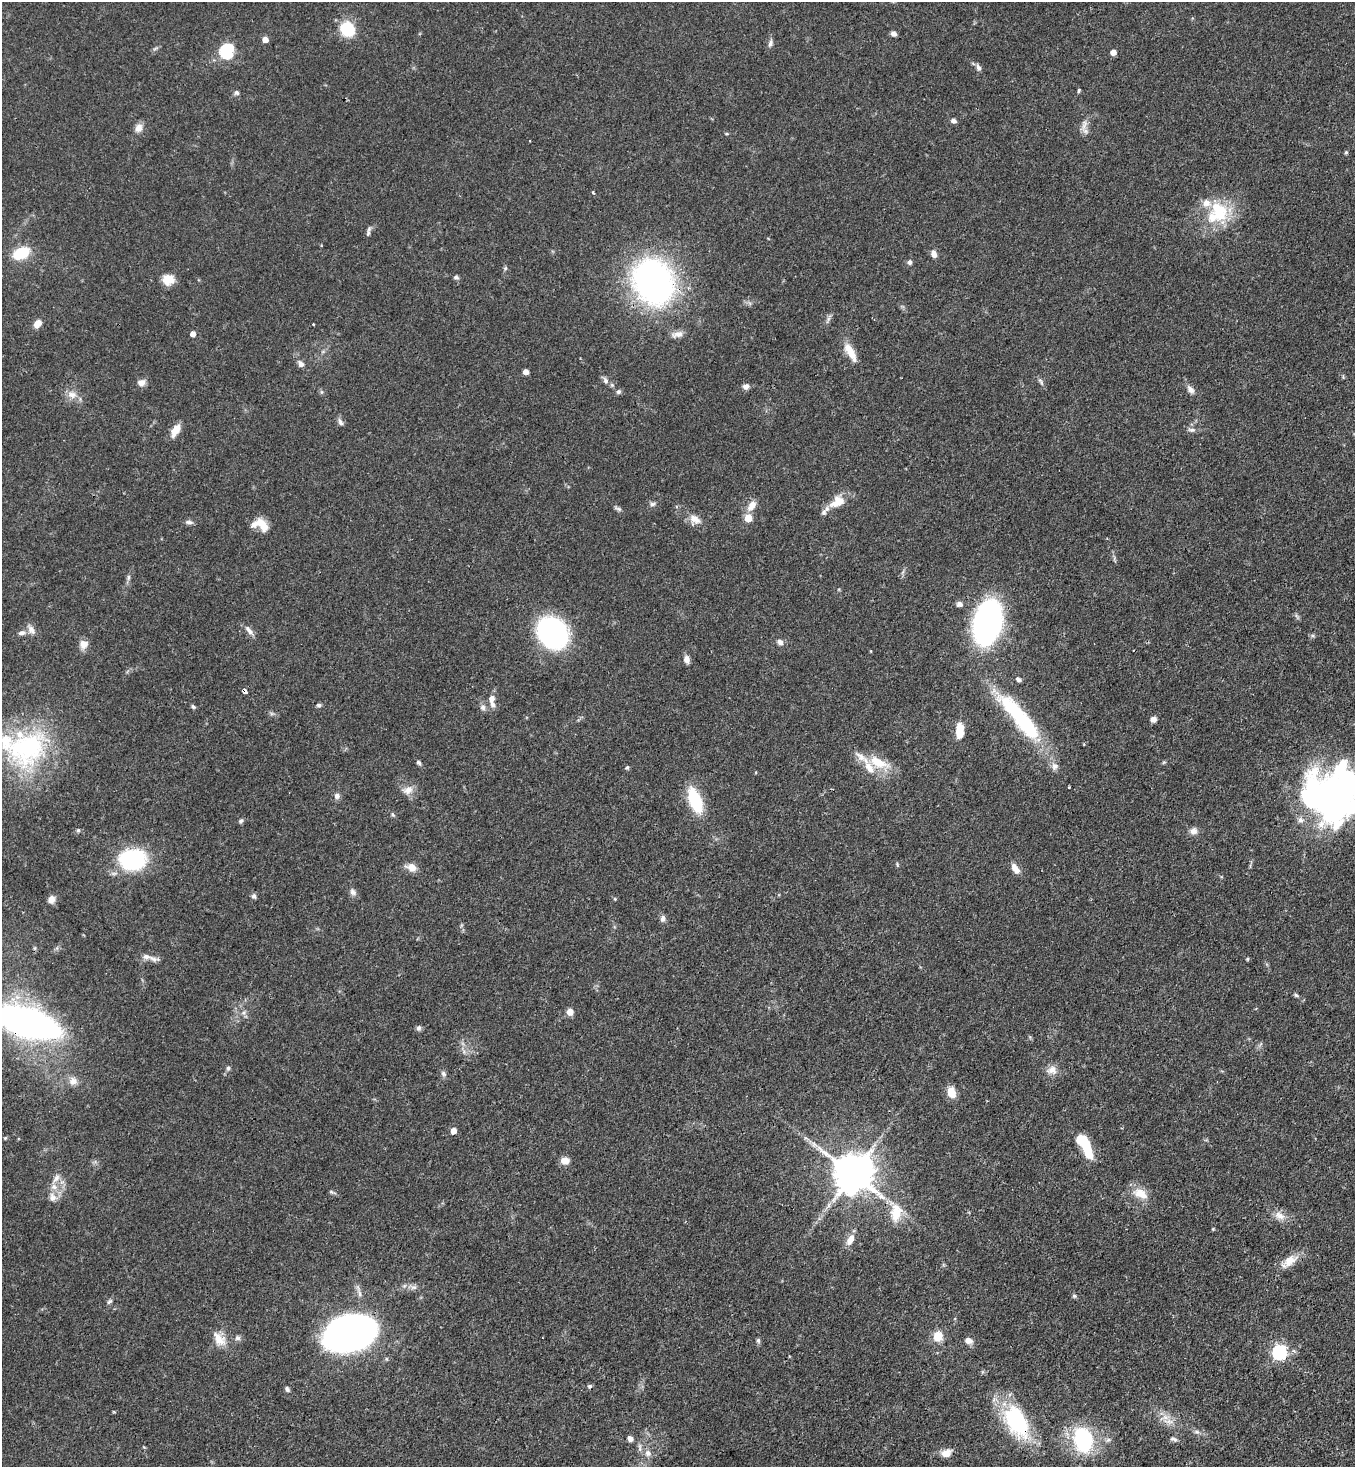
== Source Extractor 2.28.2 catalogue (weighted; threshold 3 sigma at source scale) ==
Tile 6 of 4 x 4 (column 2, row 2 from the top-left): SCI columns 1579-2931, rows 2991-4455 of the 6003 x 5981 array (HDU 1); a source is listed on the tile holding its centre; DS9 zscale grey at full resolution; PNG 1357 x 1469 px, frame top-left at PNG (2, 2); no overlay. Shown black and unused: <1% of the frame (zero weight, under 3 of 4 exposures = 7% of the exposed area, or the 3 px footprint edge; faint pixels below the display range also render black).
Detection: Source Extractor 2.28.2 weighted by HDU 2 'WHT'; one run over the whole footprint, this tile lists its part. Background 0.0602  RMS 0.0036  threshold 0.0162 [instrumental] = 3 sigma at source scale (4.5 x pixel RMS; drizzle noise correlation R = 1.50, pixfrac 1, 0.05/0.05 arcsec/px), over >= 5 px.
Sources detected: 146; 2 inside a brighter object's white glare — not listed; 13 inside a brighter listed object's ellipse — not listed separately; the other 131 listed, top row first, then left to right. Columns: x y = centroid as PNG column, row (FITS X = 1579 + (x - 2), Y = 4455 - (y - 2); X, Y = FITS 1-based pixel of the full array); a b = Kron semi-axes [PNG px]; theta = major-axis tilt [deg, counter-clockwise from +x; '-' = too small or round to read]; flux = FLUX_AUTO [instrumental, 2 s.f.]
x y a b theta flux
347 28 16 14 -45 13
894 34 6 5 - 1.2
265 40 5 4 - 3.2
770 43 10 5 73 1.2
226 51 8 7 - 37
1113 52 5 4 - 2.9
978 67 9 5 -71 1.1
1079 90 5 3 - 0.47
236 93 7 6 - 0.84
953 121 6 5 - 1.3
1084 125 17 6 74 2.3
139 128 10 8 68 2.6
726 134 6 3 0 0.38
1346 152 5 4 - 0.59
593 192 3 3 - 0.74
1219 211 29 22 -64 17
368 231 13 4 75 1
21 253 14 9 26 15
934 254 9 6 -75 1.9
910 262 7 6 - 0.86
505 268 6 4 88 0.54
456 277 8 5 -1 0.72
168 279 13 11 -18 4.7
653 282 47 38 -65 110
37 324 9 6 50 3.2
193 334 4 4 - 2.7
677 334 16 8 11 2.3
850 352 24 8 -60 5.6
301 364 7 6 - 1.7
526 372 4 4 - 2.7
605 380 10 6 -58 1.3
1041 382 13 4 -55 0.92
141 383 9 8 - 2.1
746 386 7 7 - 1.6
1190 390 13 8 -52 1.9
618 392 7 6 - 0.83
72 395 13 9 -5 3
340 422 11 5 -63 1.1
176 430 15 7 62 4.1
1191 430 10 5 -5 1.1
837 502 22 13 32 6.2
652 504 8 6 16 0.93
752 506 15 9 55 3.1
618 509 11 4 -23 0.86
748 518 5 5 - 9
695 519 15 12 -31 3.5
189 522 11 5 -4 1.1
262 524 19 11 -42 5.5
128 577 9 4 89 0.88
959 604 7 6 - 1.5
987 622 26 16 77 150
31 630 14 8 -53 2.1
249 630 16 6 -50 1.9
21 633 10 6 11 1.4
553 633 21 17 -50 100
1313 636 6 4 -18 0.57
780 642 8 7 - 1.5
83 644 11 10 - 2.8
686 659 9 6 -77 2
1018 679 7 5 -32 0.99
244 691 3 3 - 42
492 698 10 7 74 2
319 705 7 5 -2 0.72
193 707 6 4 -52 0.73
483 707 8 8 - 1.3
1021 718 63 15 -50 44
1153 719 7 6 - 1.6
960 730 16 8 90 6.8
27 747 59 47 29 55
878 762 29 12 -26 9.3
419 763 7 5 -51 0.79
627 767 5 4 - 0.66
408 790 15 9 18 2.9
1332 795 53 47 32 180
337 796 7 6 - 1.5
695 800 27 12 -69 17
241 821 7 5 49 0.75
78 830 6 5 - 0.55
1193 831 10 9 - 1.9
132 859 31 23 -1 29
411 867 12 9 -22 3.4
1015 868 14 7 -57 2.8
353 892 10 7 -56 1.4
254 896 7 6 - 0.92
51 899 8 7 - 2.2
615 899 5 3 - 0.34
663 918 9 6 81 1.3
146 957 14 8 -11 2.5
1247 959 5 3 - 0.37
1296 995 7 4 -37 0.62
570 1012 6 6 - 3.3
28 1023 39 16 -17 240
419 1028 7 7 - 0.89
228 1068 6 5 - 0.73
1052 1070 14 11 -4 3
443 1074 9 6 -52 1
73 1081 11 10 - 2.4
951 1092 12 8 -73 4.9
453 1131 5 4 - 3.2
5 1138 5 4 - 0.4
1084 1142 33 8 -66 18
814 1144 8 5 -60 1.3
565 1161 10 8 -4 2.9
853 1173 12 11 - 1200
56 1178 13 6 50 2
1140 1193 22 12 -26 5.5
52 1197 12 10 -86 2.7
896 1212 26 15 85 8.2
1279 1216 16 10 -26 3.3
1213 1229 4 3 - 0.33
850 1239 13 7 60 3.4
1290 1261 21 12 37 5
1074 1296 6 5 - 0.61
109 1302 8 5 41 0.75
350 1333 32 20 16 300
938 1336 10 9 - 5.6
238 1338 8 7 - 1.1
219 1339 23 13 -52 5.2
758 1340 7 5 -75 0.69
969 1341 9 8 - 2
1279 1352 6 6 - 74
590 1386 6 5 - 0.59
287 1389 7 5 -55 0.87
1165 1417 10 7 -15 2.6
1017 1422 43 23 -62 33
1197 1432 8 6 -2 1
630 1438 6 5 - 1.6
1174 1439 10 5 -15 1
1083 1440 22 16 -75 36
648 1453 9 8 - 1.8
946 1453 13 9 22 3.3
Overlapping masked pixels (flux is a lower limit): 6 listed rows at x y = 653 282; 987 622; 244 691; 28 1023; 350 1333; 1017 1422
Isophote crosses this tile's border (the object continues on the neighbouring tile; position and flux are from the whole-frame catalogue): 2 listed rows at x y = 1332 795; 28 1023